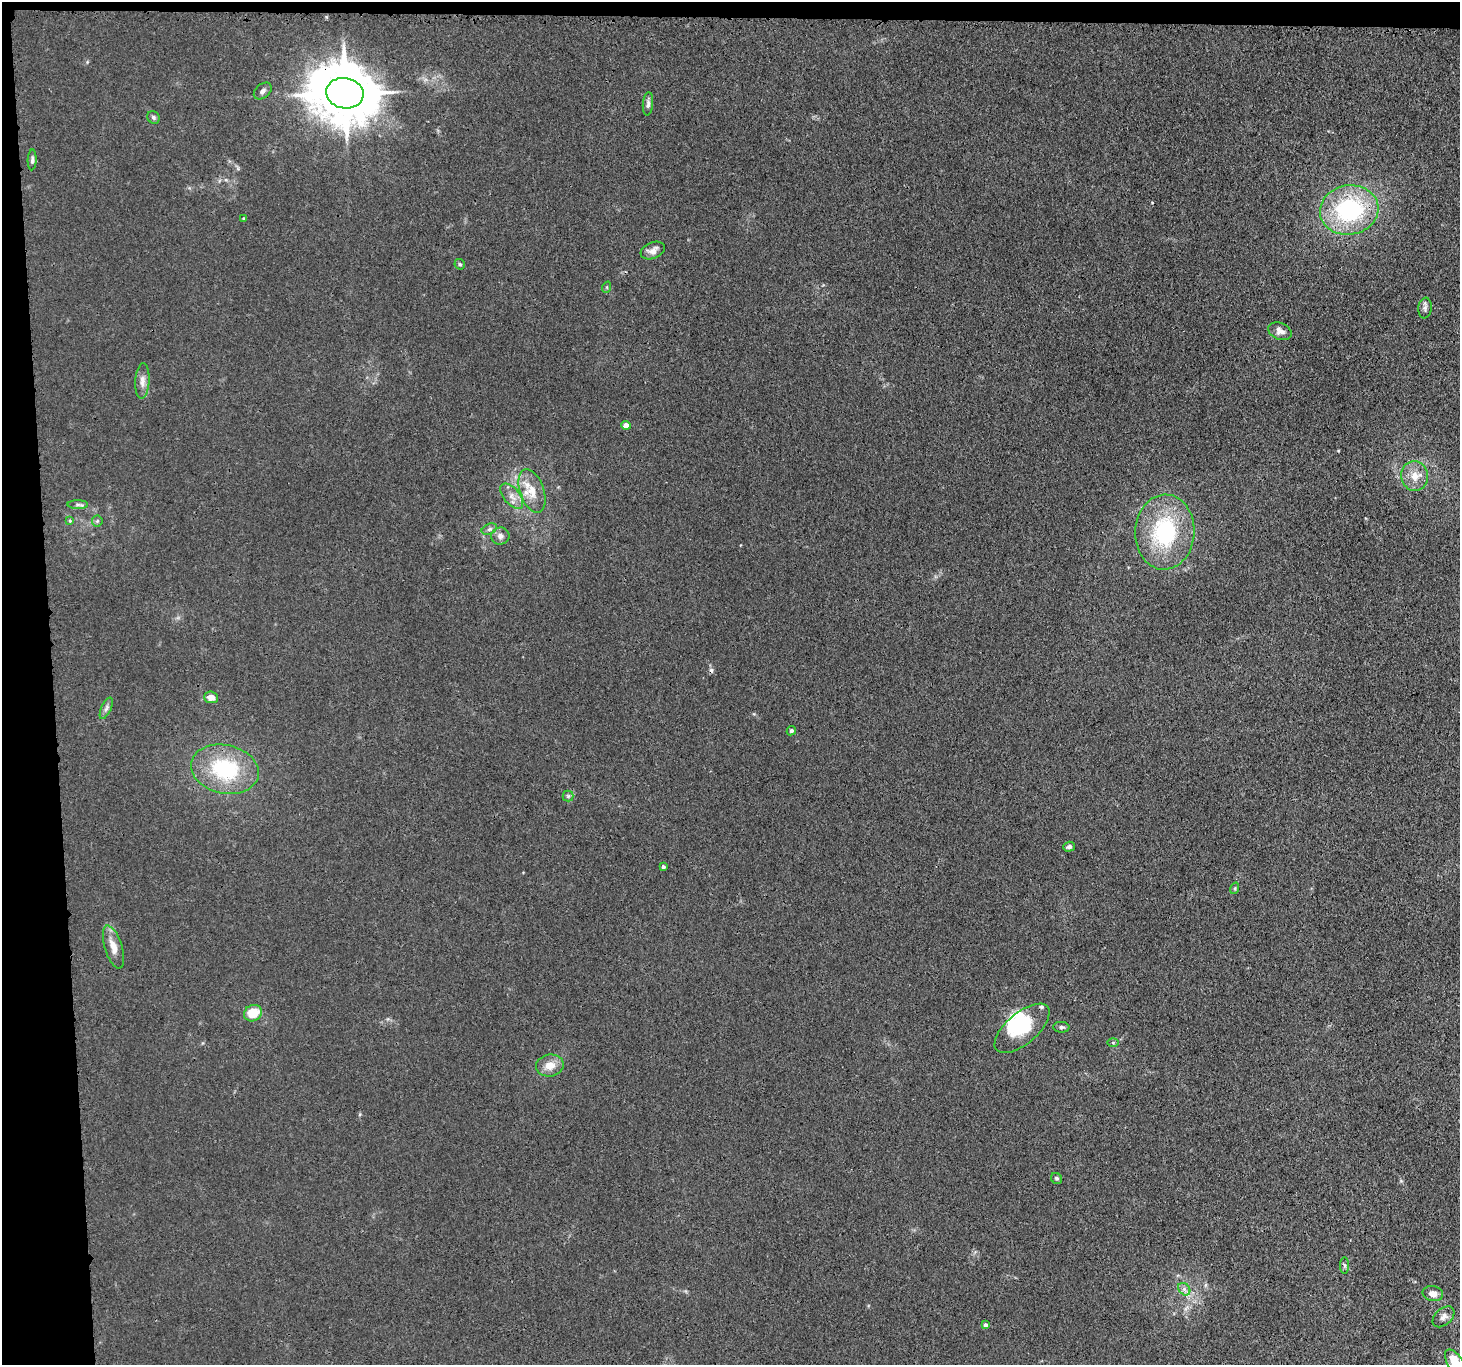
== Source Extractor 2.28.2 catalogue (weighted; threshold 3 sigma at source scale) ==
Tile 1 of 3 x 3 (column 1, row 1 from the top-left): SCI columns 23-1480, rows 2865-4227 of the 4416 x 4389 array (HDU 1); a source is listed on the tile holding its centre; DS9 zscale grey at full resolution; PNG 1462 x 1367 px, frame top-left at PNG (2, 2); each listed source drawn as its Kron ellipse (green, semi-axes under 4 px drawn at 4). Shown black and unused: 5% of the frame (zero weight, under 3 of 4 exposures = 3% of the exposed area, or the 3 px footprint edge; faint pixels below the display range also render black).
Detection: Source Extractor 2.28.2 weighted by HDU 2 'WHT'; one run over the whole footprint, this tile lists its part. Background 0.0279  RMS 0.0041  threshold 0.0186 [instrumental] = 3 sigma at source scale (4.5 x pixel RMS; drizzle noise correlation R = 1.50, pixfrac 1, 0.05/0.05 arcsec/px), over >= 5 px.
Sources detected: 50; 3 inside a brighter object's white glare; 2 cosmic-ray / hot-pixel residue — neither listed nor drawn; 1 inside a brighter listed object's ellipse — not listed separately; the other 44 listed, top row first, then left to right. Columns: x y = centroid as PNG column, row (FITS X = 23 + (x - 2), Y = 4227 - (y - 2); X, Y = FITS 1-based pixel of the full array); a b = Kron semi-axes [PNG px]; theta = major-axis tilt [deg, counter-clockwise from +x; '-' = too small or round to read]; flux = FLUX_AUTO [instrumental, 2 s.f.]
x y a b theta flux
263 91 10 7 40 1.4
345 93 19 15 -10 2700
648 104 12 5 85 1.3
153 117 7 6 - 0.81
32 160 10 4 88 1.1
1349 210 29 24 10 50
244 218 4 3 - 0.45
653 251 12 8 22 2.5
460 264 6 4 -43 0.59
607 287 6 3 72 0.44
1425 308 10 6 83 1.4
1280 331 12 8 -22 2.5
142 381 18 7 86 2.8
626 425 4 4 - 5
1415 476 15 13 -78 5.5
532 491 23 12 -71 7.2
512 496 15 8 -51 3.3
78 505 10 4 -1 1.1
70 521 4 3 - 0.7
97 521 5 5 - 0.7
489 529 8 5 24 1
1165 532 37 29 87 39
500 536 9 8 - 1.9
211 697 7 6 - 3.1
106 708 11 5 66 1.3
791 731 5 4 - 0.7
225 769 34 24 -13 33
568 796 5 5 - 0.7
1069 847 6 5 - 0.94
663 867 3 3 - 0.81
1235 888 6 4 73 0.53
113 947 22 8 -73 4.8
253 1013 9 8 - 9.3
1061 1027 8 5 -3 1
1022 1028 33 15 40 13
1113 1043 6 4 0 0.44
550 1066 14 11 9 4.8
1056 1178 6 5 - 0.81
1345 1265 8 4 -90 0.8
1184 1289 7 5 -47 1.3
1433 1294 10 7 -9 3.1
1443 1317 13 8 42 2.1
985 1325 4 3 - 1.4
1455 1362 14 7 -58 10
Overlapping masked pixels (flux is a lower limit): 1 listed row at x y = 345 93
Isophote crosses this tile's border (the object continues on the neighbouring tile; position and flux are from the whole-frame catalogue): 1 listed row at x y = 1455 1362